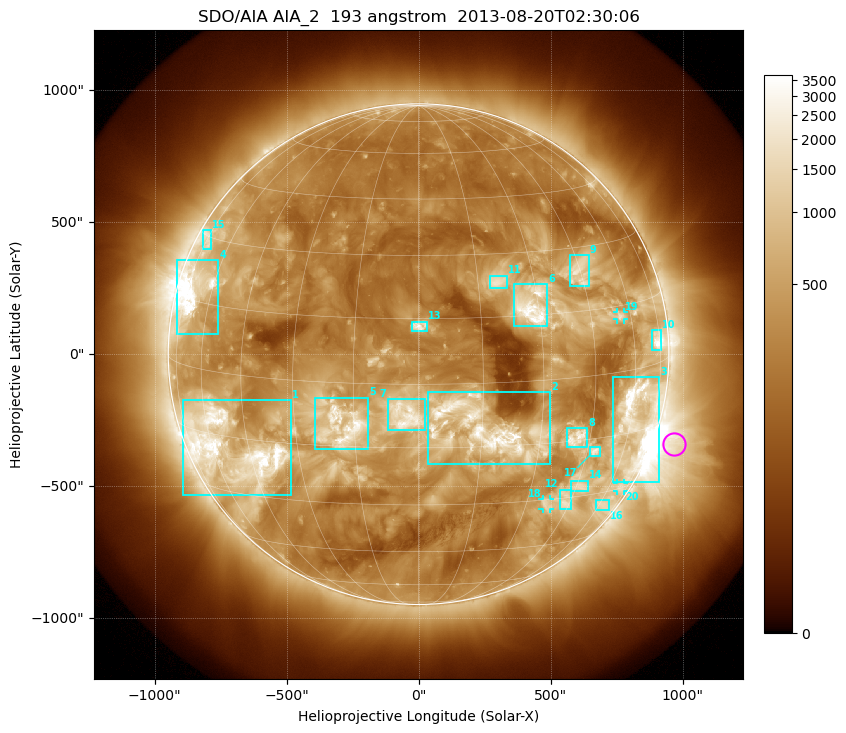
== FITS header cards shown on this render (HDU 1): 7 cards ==
TELESCOP= 'SDO/AIA'
INSTRUME= 'AIA_2'
WAVELNTH=                  193
WAVEUNIT= 'angstrom'
DATE-OBS= '2013-08-20T02:30:06.84'
CTYPE1  = 'HPLN-TAN'
CTYPE2  = 'HPLT-TAN'

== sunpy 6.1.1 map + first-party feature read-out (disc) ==
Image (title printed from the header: SDO/AIA AIA_2  193 angstrom  2013-08-20T02:30:06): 1024 x 1024 px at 2.4 arcsec/px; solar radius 948 arcsec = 395 px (full disc in frame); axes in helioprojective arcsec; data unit not stated in the header (colour bar unlabelled)
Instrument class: DISC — disc imager (sunpy class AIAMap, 193 A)
Bright regions (active regions / flare kernels): reference = the median radial profile (limb darkening/brightening removed); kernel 9 px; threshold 5 sigma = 861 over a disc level ~307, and >= 1.15x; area >= 12 px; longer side >= 9 px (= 22 arcsec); searched inside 0.97 R_sun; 22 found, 20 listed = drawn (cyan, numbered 1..; 3 of them under ~33 arcsec drawn as corner ticks so the feature stays visible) (cap 20 boxes per figure: the strongest are kept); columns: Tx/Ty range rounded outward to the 5 arcsec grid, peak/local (2 s.f.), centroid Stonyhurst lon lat
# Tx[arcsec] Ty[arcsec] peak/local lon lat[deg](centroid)
1 -895..-485 -535..-175 13 -51 -18
2 35..500 -415..-145 10 +16 -11
3 735..915 -485..-85 14 +62 -12
4 -920..-755 75..355 14 -69 +17
5 -390..-190 -360..-165 9.3 -18 -10
6 360..490 105..265 11 +28 +17
7 -120..25 -285..-170 11 -3 -7
8 560..640 -355..-280 9.9 +41 -14
9 570..645 260..375 7.4 +45 +24
10 885..920 15..90 9.6 +73 +5
11 265..335 250..300 5.9 +20 +23
12 535..580 -585..-510 6 +43 -31
13 -25..35 85..125 6.9 +0 +13
14 575..645 -520..-480 5.3 +46 -27
15 -820..-785 395..470 4.6 -74 +29
16 670..725 -590..-550 4.2 +62 -34
17 645..690 -385..-350 7.5 +48 -18
18 470..500 -585..-550 5.5 +37 -31
19 750..780 130..160 5.6 +56 +13
20 750..780 -520..-490 3.8 +67 -29
Off-limb structures (1.02-1.3 R_sun): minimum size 162 px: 3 found; the strongest spans PA ~220..285 deg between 1.02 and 1.3 R_sun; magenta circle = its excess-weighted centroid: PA ~250 deg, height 1.08 R_sun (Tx ~965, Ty ~-340 arcsec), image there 5.1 x the reference